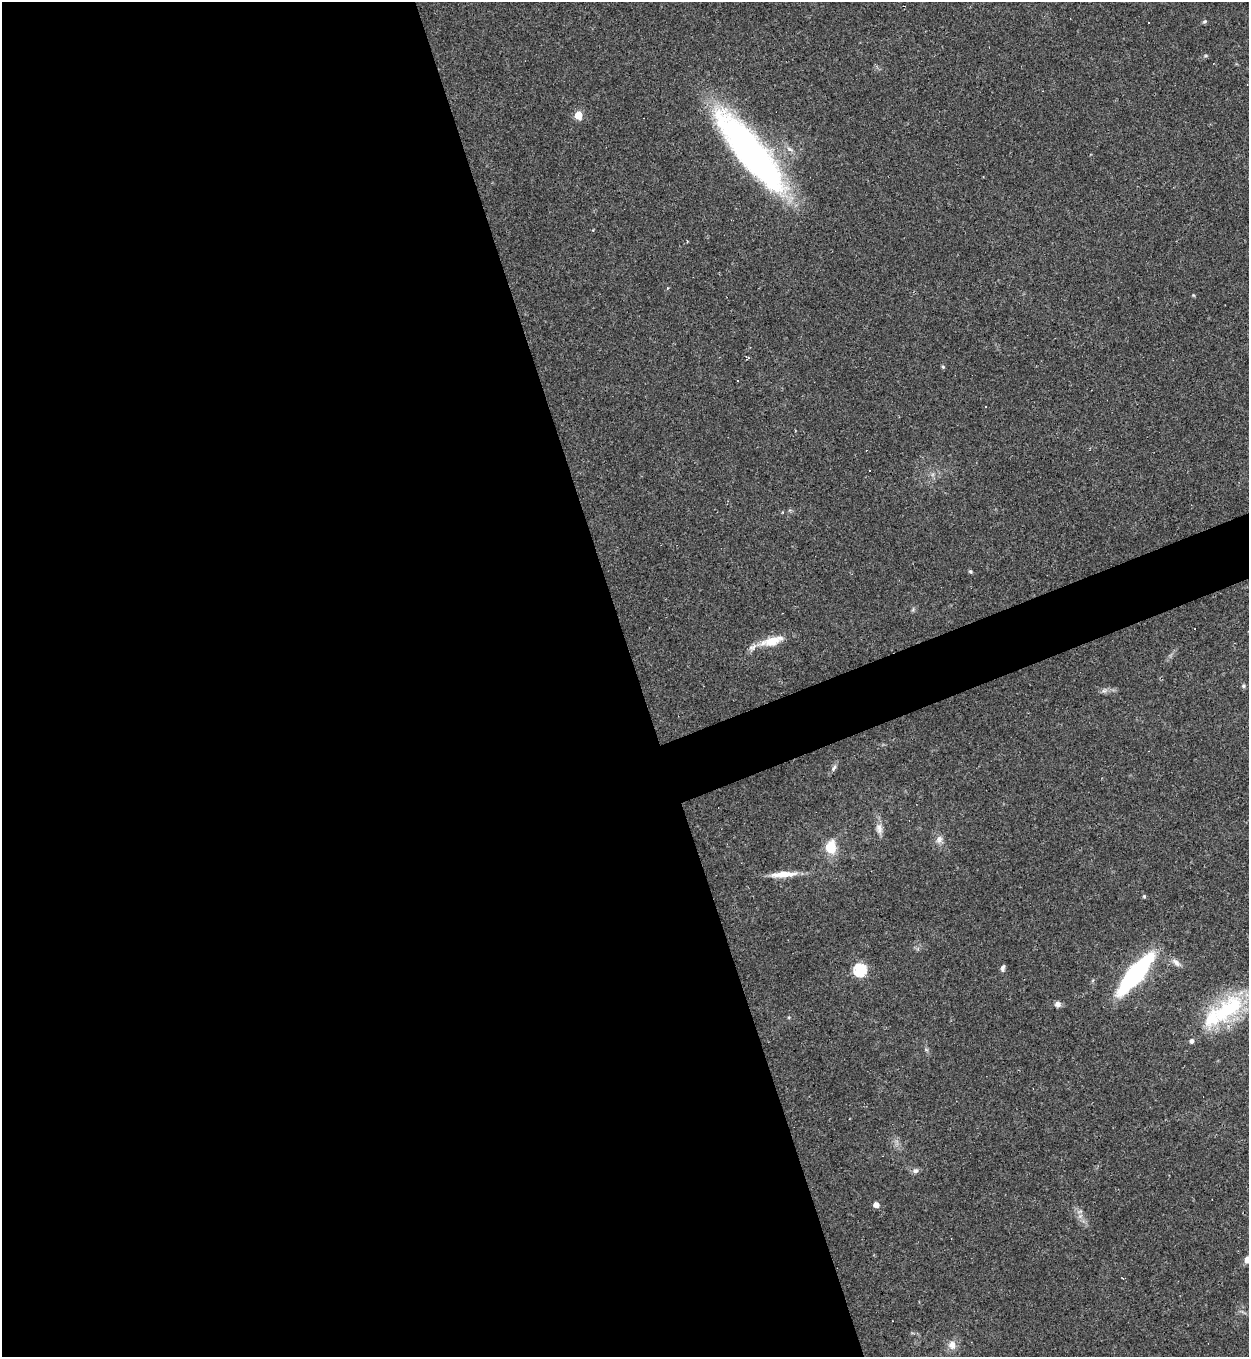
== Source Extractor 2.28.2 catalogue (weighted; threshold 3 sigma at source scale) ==
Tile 9 of 4 x 4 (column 1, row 3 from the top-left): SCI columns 147-1393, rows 1356-2710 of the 5405 x 5420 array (HDU 1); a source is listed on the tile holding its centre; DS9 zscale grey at full resolution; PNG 1251 x 1359 px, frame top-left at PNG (2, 2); no overlay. Shown black and unused: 53% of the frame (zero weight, under 2 of 3 exposures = <1% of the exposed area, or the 3 px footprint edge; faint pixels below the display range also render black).
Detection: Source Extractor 2.28.2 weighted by HDU 2 'WHT'; one run over the whole footprint, this tile lists its part. Background 0.0432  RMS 0.005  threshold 0.0227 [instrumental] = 3 sigma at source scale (4.5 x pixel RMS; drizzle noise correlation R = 1.50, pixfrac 1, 0.05/0.05 arcsec/px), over >= 5 px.
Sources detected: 33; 4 cosmic-ray / hot-pixel residue — not listed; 2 inside a brighter listed object's ellipse — not listed separately; the other 27 listed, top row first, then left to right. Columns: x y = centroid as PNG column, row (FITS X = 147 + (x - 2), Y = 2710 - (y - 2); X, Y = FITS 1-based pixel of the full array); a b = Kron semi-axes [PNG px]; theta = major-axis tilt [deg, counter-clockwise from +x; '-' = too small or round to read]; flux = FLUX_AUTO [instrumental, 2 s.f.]
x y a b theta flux
1204 21 6 4 20 0.73
578 115 5 5 - 14
751 152 86 22 -52 210
667 288 4 3 - 0.46
1193 295 5 3 - 0.46
943 367 5 4 - 0.6
870 470 3 2 - 0.33
970 571 5 4 - 0.74
772 641 31 11 16 11
1243 686 5 5 - 0.79
1104 691 7 4 1 1.3
834 767 9 4 81 1.2
879 828 15 8 -77 3.3
939 839 10 9 - 2.7
830 848 12 10 85 13
783 874 33 7 3 8.2
1144 896 4 4 - 0.67
1176 962 13 6 -46 2.3
1003 968 8 4 75 1.3
860 970 6 6 - 67
1136 974 31 9 50 110
1057 1004 7 6 - 2.3
1228 1009 51 24 40 41
915 1171 8 7 - 1.5
876 1205 5 4 - 4.1
1247 1259 8 6 76 2.4
952 1345 11 9 88 3.8
Isophote crosses this tile's border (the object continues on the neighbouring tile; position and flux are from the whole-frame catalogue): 1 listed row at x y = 1247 1259